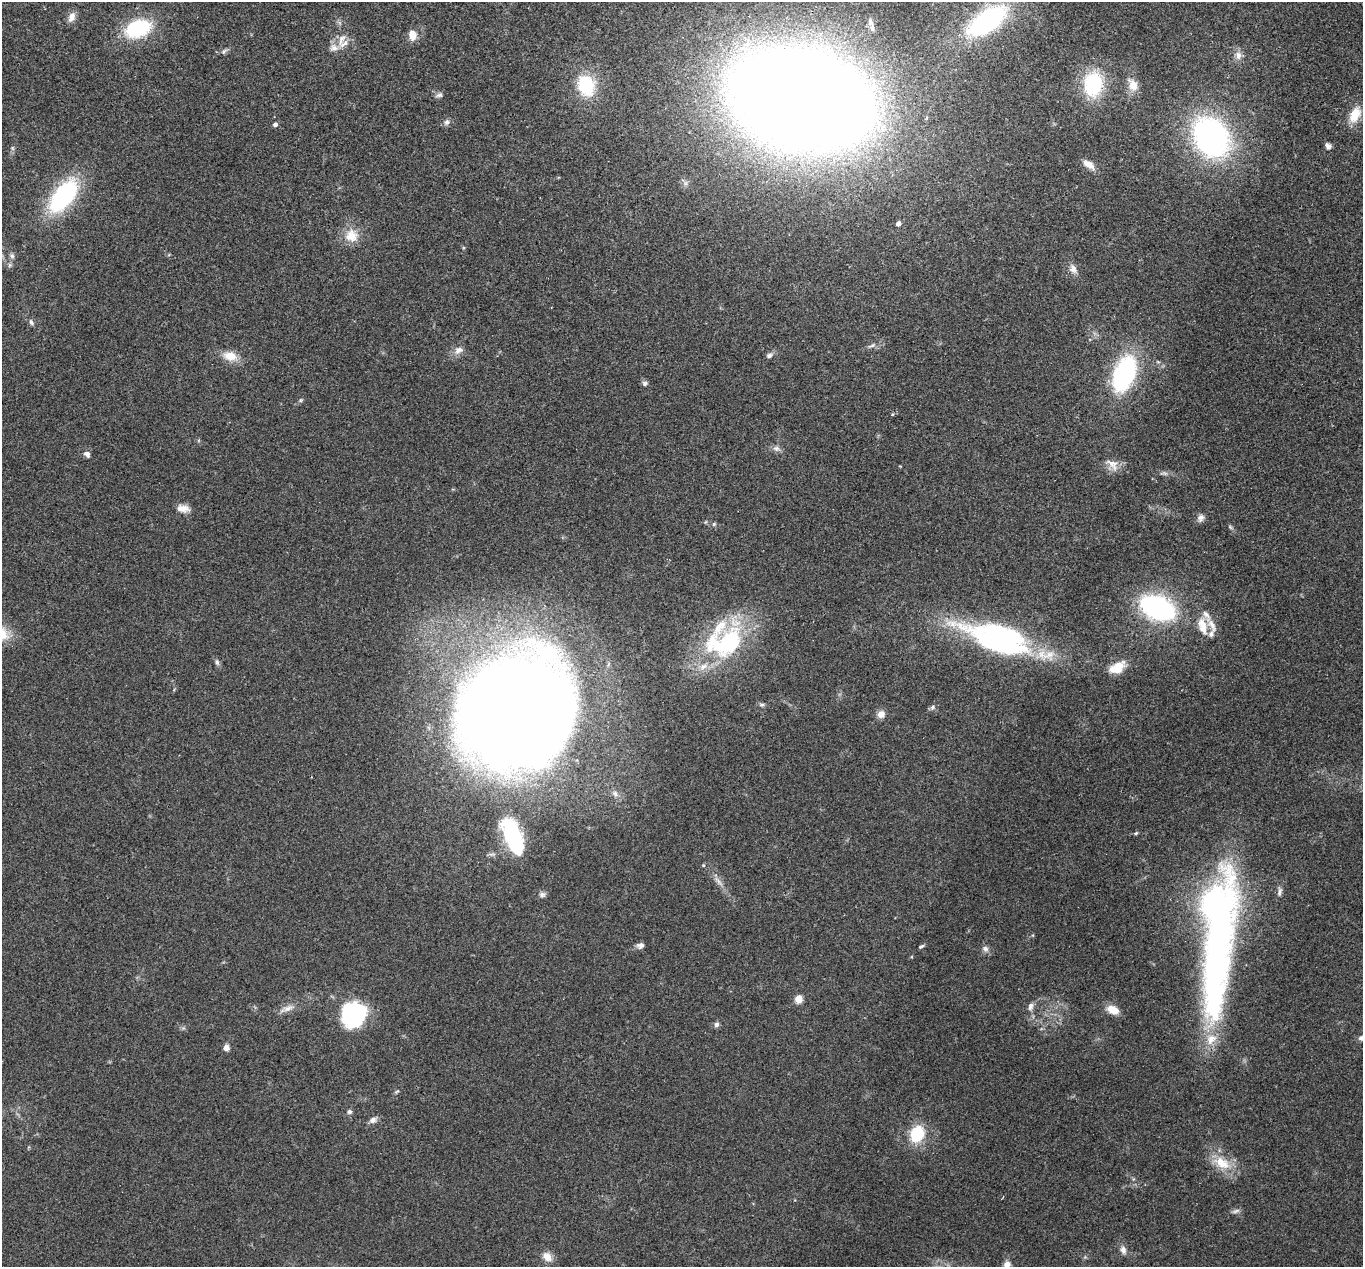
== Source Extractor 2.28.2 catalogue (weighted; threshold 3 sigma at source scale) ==
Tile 10 of 4 x 4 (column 2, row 3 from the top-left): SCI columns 1388-2748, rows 1457-2721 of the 5499 x 5574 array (HDU 1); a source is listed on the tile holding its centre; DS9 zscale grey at full resolution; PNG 1365 x 1269 px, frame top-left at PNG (2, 2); no overlay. Shown black and unused: <1% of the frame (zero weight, under 2 of 3 exposures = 3% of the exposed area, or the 3 px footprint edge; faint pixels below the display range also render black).
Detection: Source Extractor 2.28.2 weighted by HDU 2 'WHT'; one run over the whole footprint, this tile lists its part. Background 0.0941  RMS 0.0088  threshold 0.0396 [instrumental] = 3 sigma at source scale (4.5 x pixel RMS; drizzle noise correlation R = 1.50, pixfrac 1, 0.05/0.05 arcsec/px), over >= 5 px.
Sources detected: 91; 2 inside a brighter object's white glare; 1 cosmic-ray / hot-pixel residue — not listed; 10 inside a brighter listed object's ellipse — not listed separately; the other 78 listed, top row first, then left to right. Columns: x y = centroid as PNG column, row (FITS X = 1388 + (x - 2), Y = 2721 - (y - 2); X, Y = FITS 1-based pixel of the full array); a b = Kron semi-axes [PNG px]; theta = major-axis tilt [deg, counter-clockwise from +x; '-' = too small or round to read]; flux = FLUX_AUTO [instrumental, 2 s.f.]
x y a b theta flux
71 17 13 9 65 5.8
987 21 40 18 35 140
871 22 13 7 -68 3.6
138 28 25 16 19 62
412 35 11 8 -87 9.3
342 39 18 8 57 7.5
224 51 10 5 45 2
1238 55 12 9 -80 5.5
1093 84 24 18 85 59
586 85 25 19 -72 40
1133 85 16 11 -62 10
439 95 10 6 16 2.5
802 99 81 51 -14 4100
1355 115 19 12 63 15
447 122 8 7 - 2.7
275 124 5 4 - 2.8
1211 137 30 24 -58 270
1328 146 7 6 - 3.1
12 148 7 4 -71 1.3
1089 164 16 7 -34 7.7
63 196 33 16 53 110
898 223 4 4 - 4.3
351 236 17 17 - 14
12 256 8 6 -58 2.3
10 265 6 5 - 1.7
1073 269 14 9 -65 5.2
31 322 8 6 -62 2.3
872 345 9 5 23 2.2
458 350 12 9 35 5.4
769 355 8 7 - 2.5
230 356 13 9 -13 14
1124 374 35 19 69 110
645 383 7 6 - 2.2
301 400 5 5 - 1.2
776 448 10 7 -22 3.3
87 454 10 7 -48 3
1112 464 19 11 -40 8.9
1164 473 13 5 -8 2.7
183 508 16 9 -8 6.9
1201 518 10 8 78 3.8
714 524 5 5 - 1.4
1230 527 7 4 -71 1.3
1158 608 20 12 -24 250
1202 626 26 11 -76 14
998 639 71 28 -18 210
725 643 54 35 21 110
217 662 9 5 -79 2.1
1117 667 18 9 30 18
762 705 9 4 0 1.7
932 707 7 5 24 1.9
521 712 116 101 63 1700
881 714 10 9 - 5.4
615 793 10 7 -48 3.7
1136 833 5 4 - 1.1
513 837 35 15 -67 92
718 881 17 4 -51 4.5
1280 892 14 5 72 3
542 895 9 7 2 2.6
640 945 9 7 11 3.2
921 946 8 4 31 1.4
985 949 9 8 - 3.4
1216 952 150 35 81 310
799 999 5 4 - 28
1030 1006 11 7 76 3.7
288 1008 19 7 23 6.4
1113 1010 15 9 -27 9.6
349 1014 33 23 27 64
716 1024 7 6 - 2.4
226 1048 7 7 - 3.9
397 1091 6 4 20 1.2
349 1112 6 5 - 2.1
373 1120 10 7 30 3.7
917 1134 16 13 64 36
1222 1163 27 15 -30 21
1236 1211 11 5 19 2.4
1123 1250 10 7 -76 4.3
547 1257 13 10 -46 7.3
1007 1265 8 7 - 5.7
Isophote crosses this tile's border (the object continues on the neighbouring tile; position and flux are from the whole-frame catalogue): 1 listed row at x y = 1007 1265